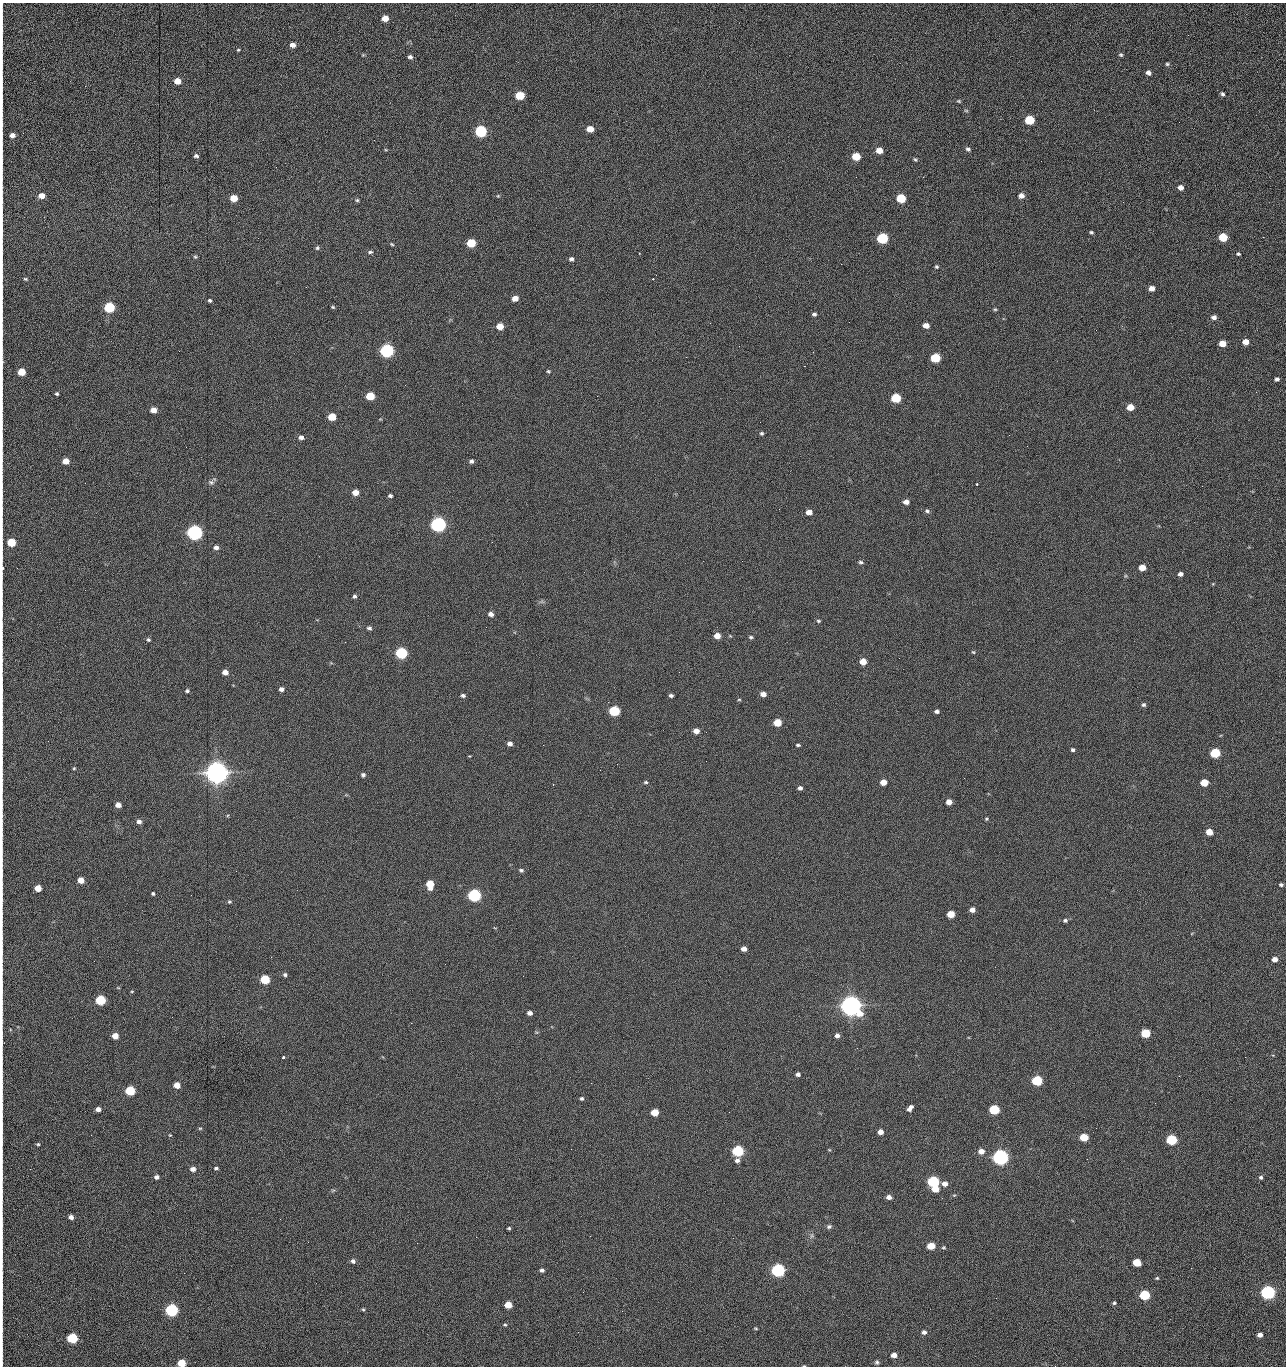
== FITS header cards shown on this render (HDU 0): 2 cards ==
NAXIS1  =                 1284 /fastest changing axis
NAXIS2  =                 1364 /next to fastest changing axis

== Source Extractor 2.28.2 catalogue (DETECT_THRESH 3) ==
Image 1284 x 1364 px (HDU 0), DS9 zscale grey, 1 PNG px = 1 image px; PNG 1288 x 1368 px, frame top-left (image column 1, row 1364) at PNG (2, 3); no overlay
Background 146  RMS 15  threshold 44.6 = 3 sigma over >= 5 px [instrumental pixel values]
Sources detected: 277; all 277 listed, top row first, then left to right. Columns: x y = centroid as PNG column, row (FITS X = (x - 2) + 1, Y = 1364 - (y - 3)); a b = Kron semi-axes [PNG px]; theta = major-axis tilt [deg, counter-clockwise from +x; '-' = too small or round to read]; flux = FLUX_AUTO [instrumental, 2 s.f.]
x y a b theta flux
385 18 5 5 - 1.3e+04
2 19 25 2 90 4.4e+03
1188 35 3 2 - 8.4e+02
293 45 5 5 - 5.3e+03
238 50 4 3 - 1.0e+03
363 55 5 5 - 9.7e+02
1121 55 5 5 - 1.6e+03
410 57 5 5 - 2.7e+03
2 61 10 2 90 1.9e+03
1167 64 5 4 - 1.6e+03
1148 73 5 4 - 4.2e+03
2 80 18 2 90 3.6e+03
177 81 5 5 - 1.4e+04
1222 94 5 5 - 2.0e+03
520 95 6 5 - 4.1e+04
959 101 5 4 - 1.3e+03
966 111 6 4 -1 1.2e+03
2 113 16 2 90 3.4e+03
1029 120 6 5 - 6.0e+04
1179 122 2 2 - 6.0e+02
590 129 6 5 - 1.4e+04
481 131 6 6 - 1.6e+05
12 135 5 4 - 5.0e+03
968 149 6 5 - 2.2e+03
879 150 5 5 - 1.2e+04
196 156 6 5 - 2.4e+03
856 156 6 5 - 2.8e+04
915 159 5 4 - 1.4e+03
1041 161 2 2 - 1.0e+03
2 171 13 2 90 2.5e+03
856 177 2 2 - 1.5e+03
923 177 2 2 - 1.2e+04
1180 187 5 5 - 5.8e+03
42 196 5 5 - 9.8e+03
498 196 5 4 - 1.0e+03
1021 196 6 5 - 5.4e+03
234 198 5 5 - 2.0e+04
901 198 6 5 - 5.1e+04
2 200 15 2 90 2.5e+03
357 200 5 4 - 1.5e+03
1123 202 2 2 - 5.2e+02
2 228 15 2 90 2.8e+03
1091 232 4 3 - 1.5e+03
1223 237 6 5 - 4.2e+04
1263 237 2 2 - 6.2e+02
882 238 6 5 - 1.0e+05
471 243 6 5 - 4.0e+04
392 244 6 4 -24 1.3e+03
317 248 6 5 - 1.7e+03
2 250 24 2 90 4.4e+03
370 252 7 4 9 1.8e+03
639 253 2 2 - 6.8e+02
1238 254 5 4 - 1.5e+03
195 257 5 4 - 1.4e+03
571 259 5 4 - 2.6e+03
841 264 2 2 - 1.8e+04
936 267 4 4 - 1.5e+03
2 277 17 2 90 3.6e+03
25 279 6 4 -26 1.3e+03
653 279 3 3 - 1.1e+03
306 287 2 2 - 6.5e+02
1152 288 5 4 - 7.3e+03
515 298 5 5 - 9.4e+03
210 300 4 4 - 1.7e+03
109 307 6 5 - 1.0e+05
333 307 5 3 - 1.3e+03
995 309 6 4 -19 1.3e+03
814 314 5 4 - 2.1e+03
1214 317 6 5 - 3.9e+03
2 319 9 2 90 1.5e+03
710 323 2 2 - 2.3e+03
926 325 5 4 - 7.6e+03
500 326 5 5 - 1.6e+04
1096 330 2 2 - 7.1e+02
2 333 14 2 90 2.2e+03
1246 342 5 5 - 1.0e+04
1222 343 5 5 - 1.5e+04
387 351 6 6 - 3.0e+05
935 358 6 5 - 5.7e+04
2 363 16 3 86 3.3e+03
804 366 2 2 - 4.3e+02
548 371 5 4 - 1.4e+03
21 372 5 5 - 2.5e+04
1277 379 5 4 - 2.6e+03
1256 392 3 2 - 9.3e+02
57 394 4 3 - 1.5e+03
370 396 6 5 - 3.6e+04
896 398 6 5 - 5.9e+04
2 406 17 2 90 3.1e+03
1130 407 5 5 - 1.8e+04
153 410 5 5 - 8.7e+03
332 417 5 5 - 2.8e+04
762 433 5 4 - 1.6e+03
1009 435 2 2 - 2.5e+03
301 437 6 5 - 4.0e+03
2 444 9 2 90 1.3e+03
186 447 2 2 - 1.8e+03
66 461 5 5 - 1.2e+04
471 461 5 5 - 2.6e+03
211 482 9 6 -27 3.0e+03
85 483 2 2 - 6.4e+02
977 484 3 2 - 1.5e+03
2 486 9 2 90 1.6e+03
355 492 5 5 - 1.0e+04
390 496 4 4 - 2.2e+03
906 502 5 4 - 5.8e+03
2 509 10 2 90 1.5e+03
927 511 6 5 - 2.1e+03
809 512 5 4 - 8.3e+03
438 524 6 6 - 5.0e+05
195 533 6 6 - 5.4e+05
11 542 5 5 - 4.1e+04
492 542 2 2 - 1.9e+03
216 547 6 5 - 4.0e+03
742 561 2 2 - 4.0e+02
861 562 6 4 -4 1.9e+03
3 567 4 2 - 1.9e+03
1142 568 5 5 - 1.3e+04
1180 574 5 4 - 3.7e+03
354 596 4 4 - 2.0e+03
542 602 7 4 -18 1.8e+03
491 614 5 5 - 4.4e+03
818 621 5 4 - 1.4e+03
369 628 6 4 -9 2.2e+03
717 636 5 5 - 1.0e+04
751 637 5 4 - 1.7e+03
148 640 5 5 - 1.7e+03
973 652 5 4 - 1.1e+03
401 653 6 5 - 1.6e+05
863 662 5 5 - 1.4e+04
225 672 5 5 - 7.2e+03
679 672 2 2 - 1.1e+03
281 689 5 4 - 4.0e+03
2 691 10 2 90 1.7e+03
187 691 4 4 - 1.8e+03
763 694 5 5 - 6.2e+03
463 695 5 4 - 2.5e+03
671 695 4 3 - 2.3e+03
739 700 5 3 - 1.0e+03
1144 705 6 5 - 2.1e+03
614 711 6 5 - 8.7e+04
937 711 5 4 - 2.6e+03
777 722 5 5 - 2.7e+04
696 731 5 4 - 7.6e+03
706 732 2 2 - 4.3e+02
510 744 5 5 - 4.5e+03
543 745 2 2 - 2.1e+03
798 745 5 3 - 1.5e+03
1072 750 4 4 - 2.0e+03
1215 753 6 5 - 7.5e+04
469 756 4 3 - 8.0e+02
706 761 2 2 - 1.3e+03
617 764 2 2 - 2.1e+03
74 768 4 4 - 1.1e+03
216 773 8 7 - 1.8e+06
363 775 5 4 - 2.4e+03
646 782 5 4 - 1.5e+03
883 782 5 5 - 1.0e+04
1204 782 5 5 - 2.4e+04
553 784 3 2 - 8.4e+02
800 788 4 4 - 2.9e+03
2 790 10 2 90 1.6e+03
949 802 5 5 - 7.9e+03
118 805 5 4 - 6.7e+03
986 819 5 4 - 1.1e+03
139 822 6 5 - 3.9e+03
2 823 14 2 90 2.1e+03
1209 832 5 5 - 1.5e+04
521 870 6 4 -26 2.0e+03
2 875 9 2 90 1.4e+03
81 880 5 5 - 1.2e+04
430 884 7 5 -83 2.7e+04
1281 885 4 4 - 1.8e+03
38 888 5 5 - 1.6e+04
153 893 3 3 - 1.6e+03
474 895 6 5 - 2.4e+05
229 902 5 5 - 1.4e+03
972 910 5 4 - 5.4e+03
951 914 5 5 - 1.9e+04
1065 920 5 5 - 2.0e+03
744 949 5 4 - 5.9e+03
2 951 9 2 90 1.4e+03
1275 959 5 4 - 7.1e+03
285 975 5 5 - 2.0e+03
523 976 2 2 - 1.3e+03
265 979 6 5 - 6.0e+04
2 984 10 2 90 1.6e+03
132 991 5 3 - 8.9e+02
100 1000 6 5 - 7.5e+04
851 1006 8 7 - 1.5e+06
530 1013 5 4 - 4.1e+03
411 1023 2 2 - 3.7e+03
1146 1033 6 5 - 4.8e+04
837 1035 5 5 - 3.7e+03
115 1036 5 5 - 1.0e+04
2 1043 11 2 -89 1.9e+03
857 1048 2 2 - 9.4e+02
283 1057 4 3 - 2.6e+03
1245 1057 2 2 - 1.2e+03
798 1074 5 4 - 3.0e+03
1179 1076 3 2 - 1.9e+03
1037 1081 6 5 - 8.8e+04
2 1085 10 2 90 1.8e+03
177 1085 5 5 - 1.2e+04
130 1091 6 5 - 6.5e+04
582 1098 5 4 - 1.7e+03
1155 1103 2 2 - 5.9e+02
910 1108 7 4 52 4.5e+03
98 1109 5 4 - 4.9e+03
994 1109 6 5 - 7.3e+04
655 1112 5 5 - 2.1e+04
729 1112 2 2 - 5.6e+02
200 1128 6 3 1 1.1e+03
1096 1128 2 2 - 3.9e+02
2 1129 17 2 90 3.2e+03
880 1132 5 4 - 6.9e+03
91 1135 2 2 - 1.7e+03
170 1135 4 4 - 8.6e+02
1084 1137 6 5 - 3.2e+04
1172 1140 6 5 - 9.8e+04
38 1144 4 3 - 1.3e+03
571 1149 2 2 - 6.5e+02
829 1150 5 3 - 8.6e+02
738 1151 6 5 - 1.4e+05
981 1151 6 5 - 7.8e+03
1000 1157 6 6 - 6.3e+05
1087 1159 2 2 - 1.3e+03
737 1160 6 6 - 3.4e+03
216 1168 5 4 - 1.9e+03
30 1169 2 2 - 1.7e+03
193 1169 6 5 - 4.7e+03
2 1175 17 2 90 2.8e+03
156 1177 5 4 - 3.6e+03
1261 1177 5 5 - 2.0e+03
933 1182 6 5 - 1.5e+05
944 1184 6 5 - 6.3e+03
935 1189 5 5 - 1.6e+04
333 1190 7 4 19 1.4e+03
889 1197 5 4 - 4.8e+03
71 1217 5 4 - 4.4e+03
280 1219 2 2 - 1.4e+03
829 1227 7 5 6 2.2e+03
509 1228 3 3 - 1.2e+03
2 1232 13 2 90 2.6e+03
812 1236 7 5 71 2.2e+03
476 1237 2 2 - 5.7e+03
308 1242 2 2 - 1.2e+03
417 1243 2 2 - 3.6e+03
931 1246 6 5 - 1.9e+04
943 1247 6 4 2 1.3e+03
2 1253 6 2 90 9.0e+02
353 1261 5 5 - 2.8e+03
1137 1262 6 5 - 2.7e+04
542 1270 5 4 - 3.1e+03
778 1270 6 5 - 3.1e+05
1157 1278 4 4 - 1.2e+03
1268 1292 6 5 - 3.6e+05
1144 1295 6 5 - 7.8e+04
996 1298 2 2 - 1.9e+03
2 1303 18 2 90 3.3e+03
1114 1303 5 5 - 1.6e+03
508 1305 5 5 - 1.7e+04
363 1309 4 4 - 1.2e+03
172 1310 6 5 - 2.4e+05
622 1311 2 2 - 5.6e+02
505 1325 5 4 - 1.2e+03
756 1328 5 4 - 1.0e+03
578 1332 2 2 - 2.3e+03
924 1332 6 5 - 3.9e+03
1260 1335 5 4 - 4.9e+03
72 1338 6 5 - 9.2e+04
2 1354 12 2 90 1.8e+03
894 1355 5 4 - 6.7e+03
877 1362 5 5 - 2.0e+03
181 1363 5 5 - 2.9e+04
804 1366 4 3 - 7.6e+02
1055 1366 2 2 - 1.4e+03
At the frame edge (FLAGS 8, measured only in part): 36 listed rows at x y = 2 19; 2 61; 2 80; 2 113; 12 135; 2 171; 2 200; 2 228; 2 250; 2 277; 2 319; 2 333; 2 363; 2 406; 2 444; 2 486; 2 509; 11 542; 3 567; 2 691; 2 790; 2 823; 2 875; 2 951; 2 984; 2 1043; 2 1085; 2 1129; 2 1175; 2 1232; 2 1253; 2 1303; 2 1354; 181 1363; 804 1366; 1055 1366

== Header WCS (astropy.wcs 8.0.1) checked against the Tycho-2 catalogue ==
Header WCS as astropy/WCSLIB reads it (CRVAL/CRPIX/CD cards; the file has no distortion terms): RA---TAN/DEC--TAN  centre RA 15:41:40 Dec +51:59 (235.42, +51.98 deg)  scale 1.26 arcsec/px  FOV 26.9' x 28.5'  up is +92 deg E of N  parity flipped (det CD > 0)
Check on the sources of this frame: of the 60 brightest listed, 11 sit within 2.0 arcsec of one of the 11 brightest Tycho-2 stars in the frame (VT <= 12.29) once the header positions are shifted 0.30 arcsec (0.23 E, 0.20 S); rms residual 0.84 arcsec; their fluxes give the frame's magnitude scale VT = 25.23 - 2.5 log10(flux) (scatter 0.20 mag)
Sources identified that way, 11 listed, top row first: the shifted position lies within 2.0 arcsec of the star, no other Tycho-2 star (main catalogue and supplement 1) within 4.0 arcsec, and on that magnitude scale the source's flux lands within +1.5 / -3 mag of the star's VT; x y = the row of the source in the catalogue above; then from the Tycho-2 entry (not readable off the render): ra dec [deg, ICRS J2000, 3 dp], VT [Tycho-2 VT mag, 2 dp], TYC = Tycho-2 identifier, HIP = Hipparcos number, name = IAU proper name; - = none
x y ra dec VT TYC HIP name
387 351 235.614 +52.064 11.61 3489-1132-1 - -
438 524 235.514 +52.049 11.19 3489-1407-1 - -
195 533 235.515 +52.133 11.12 3489-1380-1 - -
216 773 235.378 +52.130 9.31 3489-1322-1 76850 -
474 895 235.303 +52.042 11.52 3489-958-1 - -
851 1006 235.232 +51.912 9.59 3489-824-1 - -
1000 1157 235.143 +51.862 10.97 3489-1016-1 - -
933 1182 235.131 +51.886 12.29 3489-908-1 - -
778 1270 235.084 +51.941 11.45 3489-1346-1 - -
1268 1292 235.062 +51.771 11.53 3489-1453-1 - -
172 1310 235.075 +52.152 11.74 3489-912-1 - -